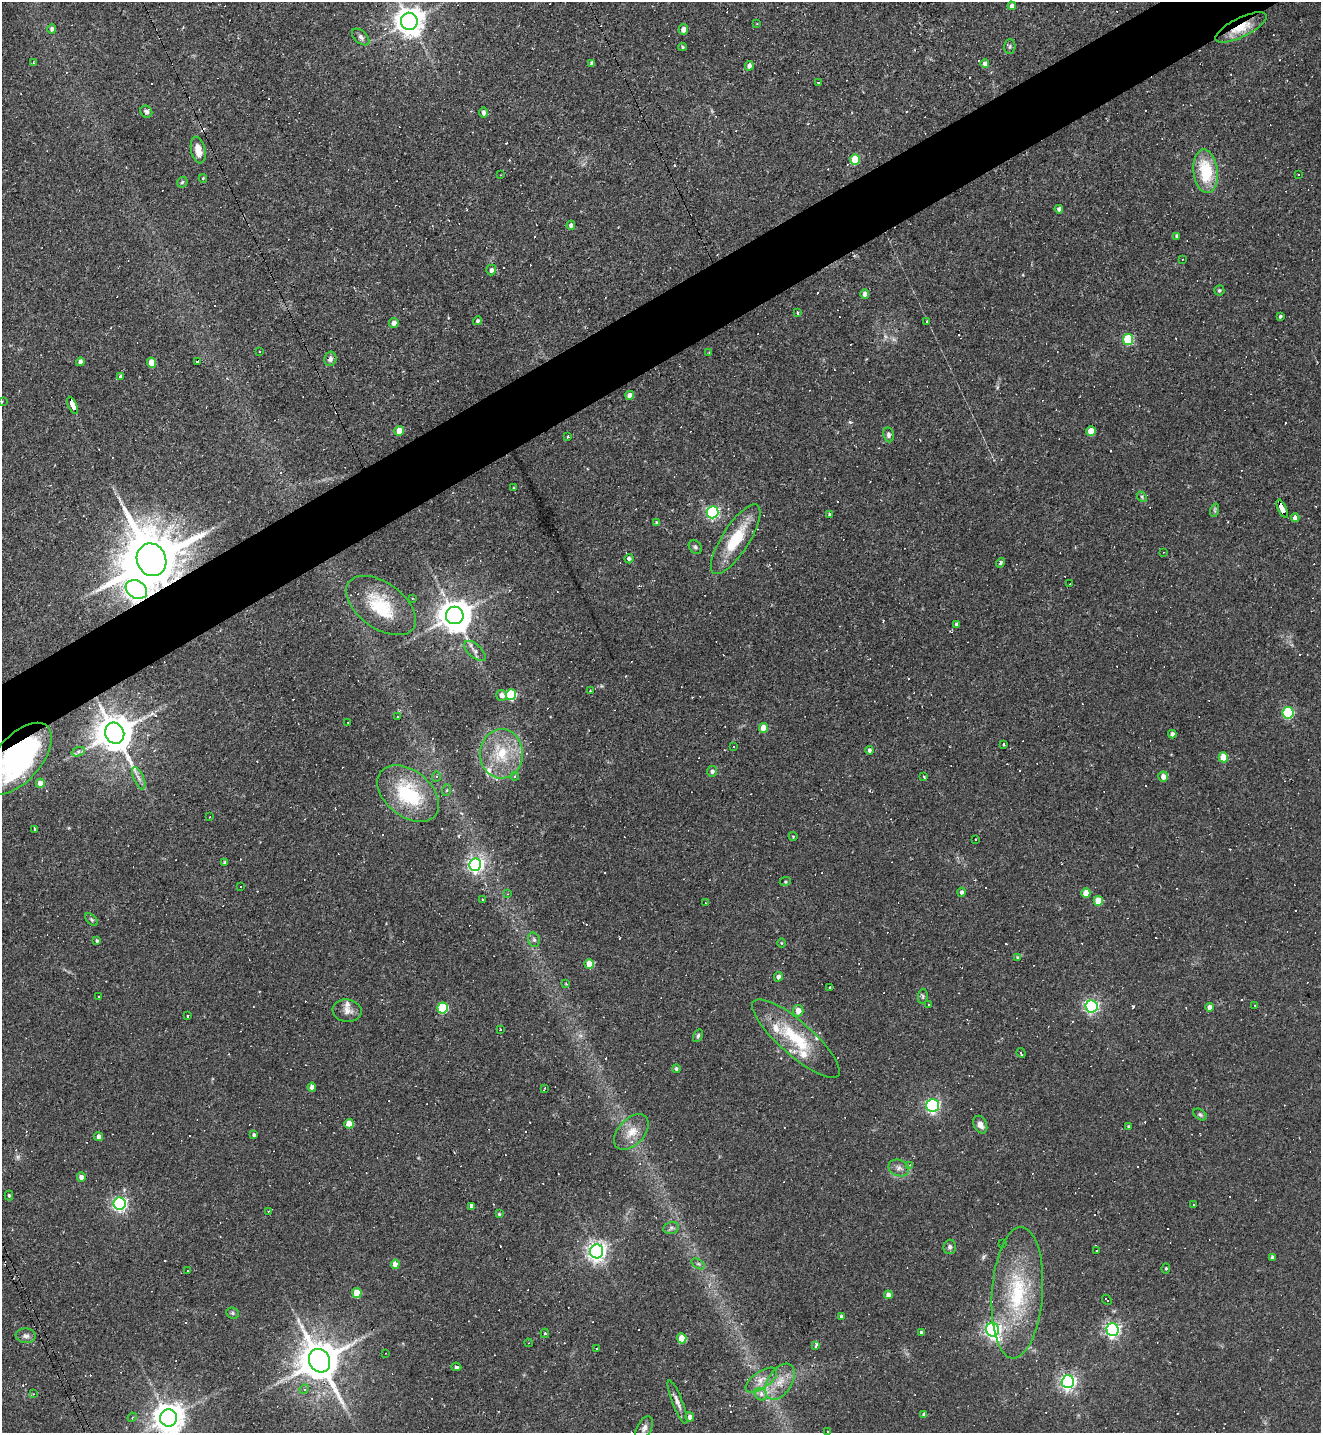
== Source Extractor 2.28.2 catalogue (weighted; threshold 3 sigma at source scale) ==
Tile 10 of 4 x 4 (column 2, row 3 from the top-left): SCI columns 1607-2925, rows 1433-2863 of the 5717 x 5726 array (HDU 1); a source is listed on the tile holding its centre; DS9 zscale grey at full resolution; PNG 1323 x 1435 px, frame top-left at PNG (2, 2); each listed source drawn as its Kron ellipse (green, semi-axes under 4 px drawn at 4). Shown black and unused: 4% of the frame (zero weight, under 2 of 3 exposures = <1% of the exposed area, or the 3 px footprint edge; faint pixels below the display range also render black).
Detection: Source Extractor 2.28.2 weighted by HDU 2 'WHT'; one run over the whole footprint, this tile lists its part. Background 0.065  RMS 0.0054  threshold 0.0241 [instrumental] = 3 sigma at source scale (4.5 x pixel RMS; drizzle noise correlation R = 1.50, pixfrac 1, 0.05/0.05 arcsec/px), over >= 5 px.
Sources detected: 301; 100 cosmic-ray / hot-pixel residue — neither listed nor drawn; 7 inside a brighter listed object's ellipse — not listed separately; the other 194 listed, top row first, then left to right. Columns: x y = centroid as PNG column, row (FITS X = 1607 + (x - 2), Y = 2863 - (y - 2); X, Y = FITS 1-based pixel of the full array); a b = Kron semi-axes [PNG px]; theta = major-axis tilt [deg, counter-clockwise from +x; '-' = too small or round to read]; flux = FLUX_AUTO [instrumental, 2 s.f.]
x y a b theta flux
1012 6 4 4 - 1.8
409 21 8 8 - 750
757 24 3 2 - 0.44
1241 27 28 9 26 12
52 29 5 4 - 1.4
683 29 5 4 - 2.7
361 37 10 6 -43 2
683 47 4 4 - 0.66
1010 47 7 5 88 1
33 62 4 2 - 0.48
592 63 4 4 - 1.8
985 63 4 4 - 2.5
749 66 4 4 - 1.9
819 83 3 3 - 2.1
146 112 6 5 - 1.4
483 112 5 4 - 1.8
198 150 13 7 -78 5.8
855 160 5 5 - 14
1206 171 22 12 -83 24
1298 174 2 2 - 0.43
500 175 3 2 - 0.34
203 178 4 4 - 0.61
182 182 6 4 45 0.8
1059 209 4 4 - 1.6
571 225 4 4 - 2.1
1177 236 4 3 - 0.93
1183 259 3 2 - 0.49
491 270 5 5 - 1.8
1219 290 5 5 - 0.95
865 294 5 4 - 2.1
797 312 4 3 - 0.76
1280 316 3 3 - 0.83
477 321 5 4 - 0.99
927 321 3 3 - 0.51
394 323 5 4 - 2.3
1128 339 5 5 - 30
260 351 2 2 - 0.47
709 352 2 2 - 0.34
330 359 7 6 - 2.1
198 361 4 3 - 3.7
80 362 4 4 - 2.3
151 363 5 4 - 9.5
120 376 3 3 - 12
630 395 4 4 - 3.1
2 401 3 3 - 0.46
73 405 9 4 -65 51
399 431 5 4 - 8.9
1091 431 5 4 - 7.8
888 435 7 5 -79 1.3
568 436 3 3 - 1.9
514 488 3 2 - 0.56
1142 497 6 4 -48 0.78
1282 509 10 4 -65 110
1215 510 7 4 73 0.85
712 512 6 6 - 100
830 514 3 3 - 2.4
1295 518 4 4 - 3.3
656 522 4 3 - 0.5
736 539 40 13 57 23
695 547 7 5 -49 1.1
1164 552 3 2 - 0.33
629 559 4 4 - 1.4
152 560 17 14 -66 5100
1001 563 5 3 - 1.1
1070 584 2 2 - 0.39
136 590 11 8 -30 250
412 598 3 2 - 0.4
381 605 40 23 -36 26
455 615 9 8 - 1100
957 624 3 3 - 1
475 651 13 6 -42 2.4
590 691 3 3 - 0.41
502 695 5 5 - 3
511 695 5 5 - 40
1288 713 6 5 - 51
397 716 2 2 - 0.38
348 722 3 2 - 0.53
763 728 5 4 - 8.6
115 733 11 9 -64 1600
1172 734 4 4 - 1.9
1003 744 3 2 - 0.7
733 747 3 3 - 0.66
869 750 4 4 - 1.3
78 752 7 4 19 1.3
501 754 24 21 89 21
1223 757 5 4 - 11
18 759 43 22 48 120
712 771 5 5 - 1.6
515 776 4 4 - 0.65
436 777 5 4 - 0.86
924 777 3 3 - 0.81
1163 777 5 4 - 3.4
139 778 12 5 -66 2.2
40 783 4 4 - 4.2
447 790 6 4 71 0.69
408 794 35 23 -39 40
210 817 3 2 - 0.31
35 829 3 3 - 19
793 836 4 3 - 0.48
975 839 3 2 - 0.54
224 863 3 3 - 1.5
475 865 6 6 - 170
785 881 5 3 - 0.56
240 886 3 3 - 4.9
961 892 4 4 - 1.4
1086 893 5 4 - 6.3
507 894 4 4 - 0.48
482 899 3 2 - 0.39
1098 901 5 5 - 13
705 903 4 2 - 0.36
92 920 7 4 -45 0.96
534 940 7 5 -74 1.4
97 941 4 3 - 0.94
781 943 5 3 - 0.46
1018 957 3 3 - 1.7
589 964 5 4 - 9
778 977 5 4 - 2.1
566 984 4 3 - 0.58
830 987 3 3 - 1.1
98 996 3 3 - 2.8
923 996 8 5 85 0.92
928 1005 3 2 - 0.61
1255 1005 3 2 - 0.59
1092 1006 6 6 - 110
1210 1007 4 4 - 2.8
443 1008 5 5 - 34
347 1011 14 11 -10 3.9
798 1011 5 5 - 4.1
187 1016 3 3 - 0.83
500 1029 3 3 - 0.47
698 1036 7 4 63 0.94
796 1038 56 16 -41 30
1021 1053 5 2 - 1.2
676 1069 4 4 - 1.1
312 1087 4 4 - 2.6
544 1088 4 2 - 0.71
933 1105 6 6 - 110
1200 1114 7 5 -37 1
349 1124 5 4 - 9
980 1125 9 6 -64 3.3
1128 1127 4 3 - 0.74
631 1132 21 13 46 7.9
254 1135 4 3 - 1.1
99 1137 4 4 - 2.1
910 1165 4 3 - 0.48
899 1168 11 8 -23 2.7
81 1177 5 4 - 2.9
9 1195 5 4 - 0.84
120 1203 6 6 - 130
1193 1205 3 2 - 0.89
472 1206 4 4 - 2.2
268 1211 4 3 - 0.64
499 1214 3 3 - 0.67
671 1228 8 6 13 1.4
1003 1243 3 2 - 0.37
950 1247 7 6 - 1.4
1096 1250 3 2 - 0.69
597 1251 7 6 - 280
1272 1257 4 3 - 1.5
395 1264 4 4 - 5.1
698 1264 7 4 -36 0.95
1166 1268 5 4 - 0.77
187 1270 2 2 - 0.4
357 1293 5 4 - 13
1017 1293 66 25 86 50
888 1295 4 4 - 2.9
1107 1300 6 3 -47 0.95
233 1313 6 5 - 0.97
842 1317 3 3 - 1.5
1112 1329 6 6 - 150
993 1330 7 6 - 170
921 1332 3 3 - 0.85
545 1333 5 4 - 0.92
26 1336 10 7 -5 1.9
682 1338 5 4 - 13
528 1343 4 3 - 0.39
816 1346 4 3 - 5.3
596 1348 3 3 - 1.6
386 1353 2 2 - 0.3
319 1361 12 10 -63 1900
456 1367 5 3 - 1.4
761 1380 18 8 34 5.4
780 1382 20 12 57 9
1068 1382 6 6 - 170
304 1389 5 4 - 0.74
33 1394 4 3 - 0.47
761 1394 7 5 -47 1.9
677 1402 23 5 -68 3.3
924 1414 4 4 - 1.5
132 1417 5 4 - 0.66
690 1417 4 4 - 2.4
168 1418 8 8 - 880
644 1428 12 7 62 2.2
827 1432 3 3 - 2.1
Overlapping masked pixels (flux is a lower limit): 7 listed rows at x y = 1241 27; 73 405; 1282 509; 152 560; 136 590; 18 759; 319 1361
Isophote crosses this tile's border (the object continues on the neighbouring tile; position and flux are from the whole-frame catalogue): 5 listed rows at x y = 409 21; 2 401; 18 759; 168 1418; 827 1432
Unlisted compact peaks at least as high as the median listed source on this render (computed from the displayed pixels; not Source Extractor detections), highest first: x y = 850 422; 1133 1006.